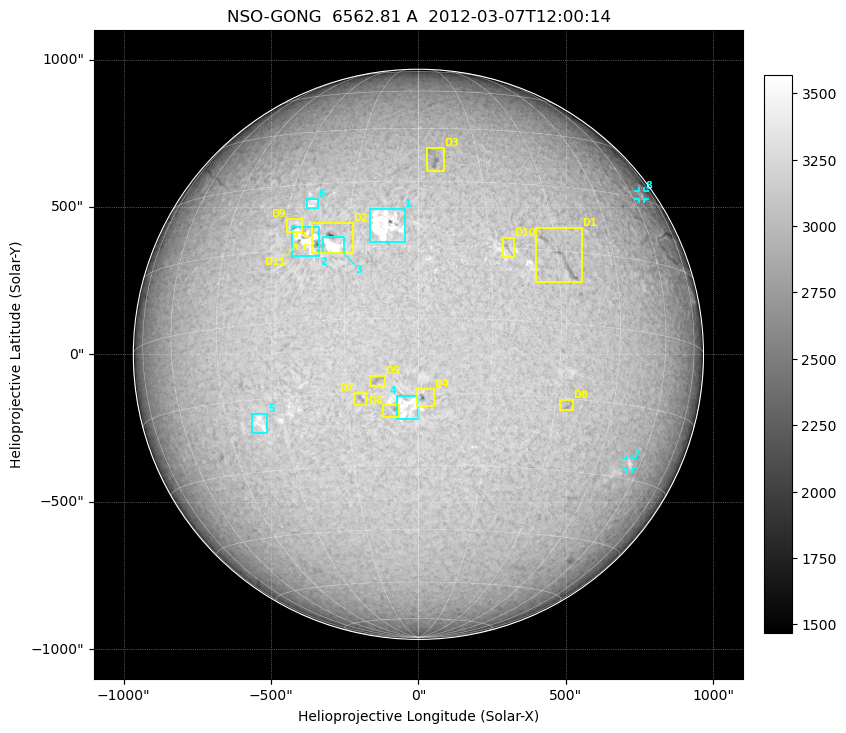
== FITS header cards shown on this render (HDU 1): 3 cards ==
TELESCOP= 'NSO-GONG'           / NSO/GONG Network
WAVELNTH=             6562.808 / [A] exact wavelength of obs
DATE-OBS= '2012-03-07T12:00:14' / Observation start date and time (UTC)

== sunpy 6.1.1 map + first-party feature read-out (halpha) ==
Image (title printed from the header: NSO-GONG  6562.81 A  2012-03-07T12:00:14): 2048 x 2048 px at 1.07 arcsec/px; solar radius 967 arcsec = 900 px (full disc in frame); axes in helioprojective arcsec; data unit not stated in the header (colour bar unlabelled)
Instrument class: HALPHA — H-alpha (6563 A) chromospheric image
Bright regions (plage): reference = the median radial profile (limb darkening/brightening removed); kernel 17 px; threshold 5 sigma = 200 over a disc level ~3045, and >= 1.075x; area >= 63 px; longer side >= 22 px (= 24 arcsec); searched inside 0.97 R_sun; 8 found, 8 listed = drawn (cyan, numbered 1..; 2 of them under ~29 arcsec drawn as corner ticks so the feature stays visible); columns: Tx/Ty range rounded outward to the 5 arcsec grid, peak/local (2 s.f.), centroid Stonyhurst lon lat
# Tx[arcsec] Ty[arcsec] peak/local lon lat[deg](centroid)
1 -165..-45 375..495 1.3 -7 +20
2 -435..-335 330..430 1.3 -24 +17
3 -325..-255 340..400 1.3 -18 +15
4 -75..0 -225..-140 1.1 -2 -18
5 -565..-510 -270..-200 1.1 -36 -20
6 -380..-340 495..530 1.1 -24 +25
7 705..730 -390..-355 1.1 +56 -27
8 745..770 525..555 1.1 +66 +31
Dark features (filaments and sunspots): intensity divided by the median radial (limb-darkening) profile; local-median window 148 px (8% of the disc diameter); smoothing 5 px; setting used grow <= 0.95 with closing radius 7 px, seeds <= 0.88 or >= 162 px of the 54-px (= 58 arcsec) line detector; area >= 63 px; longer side >= 22 px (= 24 arcsec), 11 px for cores <= 0.7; searched inside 0.97 R_sun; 11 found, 11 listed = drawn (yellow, D1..; 1 of them under ~29 arcsec drawn as corner ticks so the feature stays visible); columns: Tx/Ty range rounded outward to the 5 arcsec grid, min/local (2 s.f., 1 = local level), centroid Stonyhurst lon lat
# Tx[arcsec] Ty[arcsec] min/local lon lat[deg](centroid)
D1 395..555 245..430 0.83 +31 +14
D2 -365..-220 340..450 0.68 -19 +17
D3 25..85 620..700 0.85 +4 +36
D4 -5..55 -180..-115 0.74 +1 -16
D5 -165..-115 -110..-70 0.87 -9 -12
D6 -120..-65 -215..-170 0.83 -6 -19
D7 -220..-175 -175..-130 0.86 -12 -16
D8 480..525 -190..-155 0.86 +33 -16
D9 -450..-395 410..460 0.69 -28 +20
D10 285..325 330..395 0.87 +19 +15
D11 -415..-385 370..400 0.84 -26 +17
Off-limb: outside the limb everything is below the colour-scale floor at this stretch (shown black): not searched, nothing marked